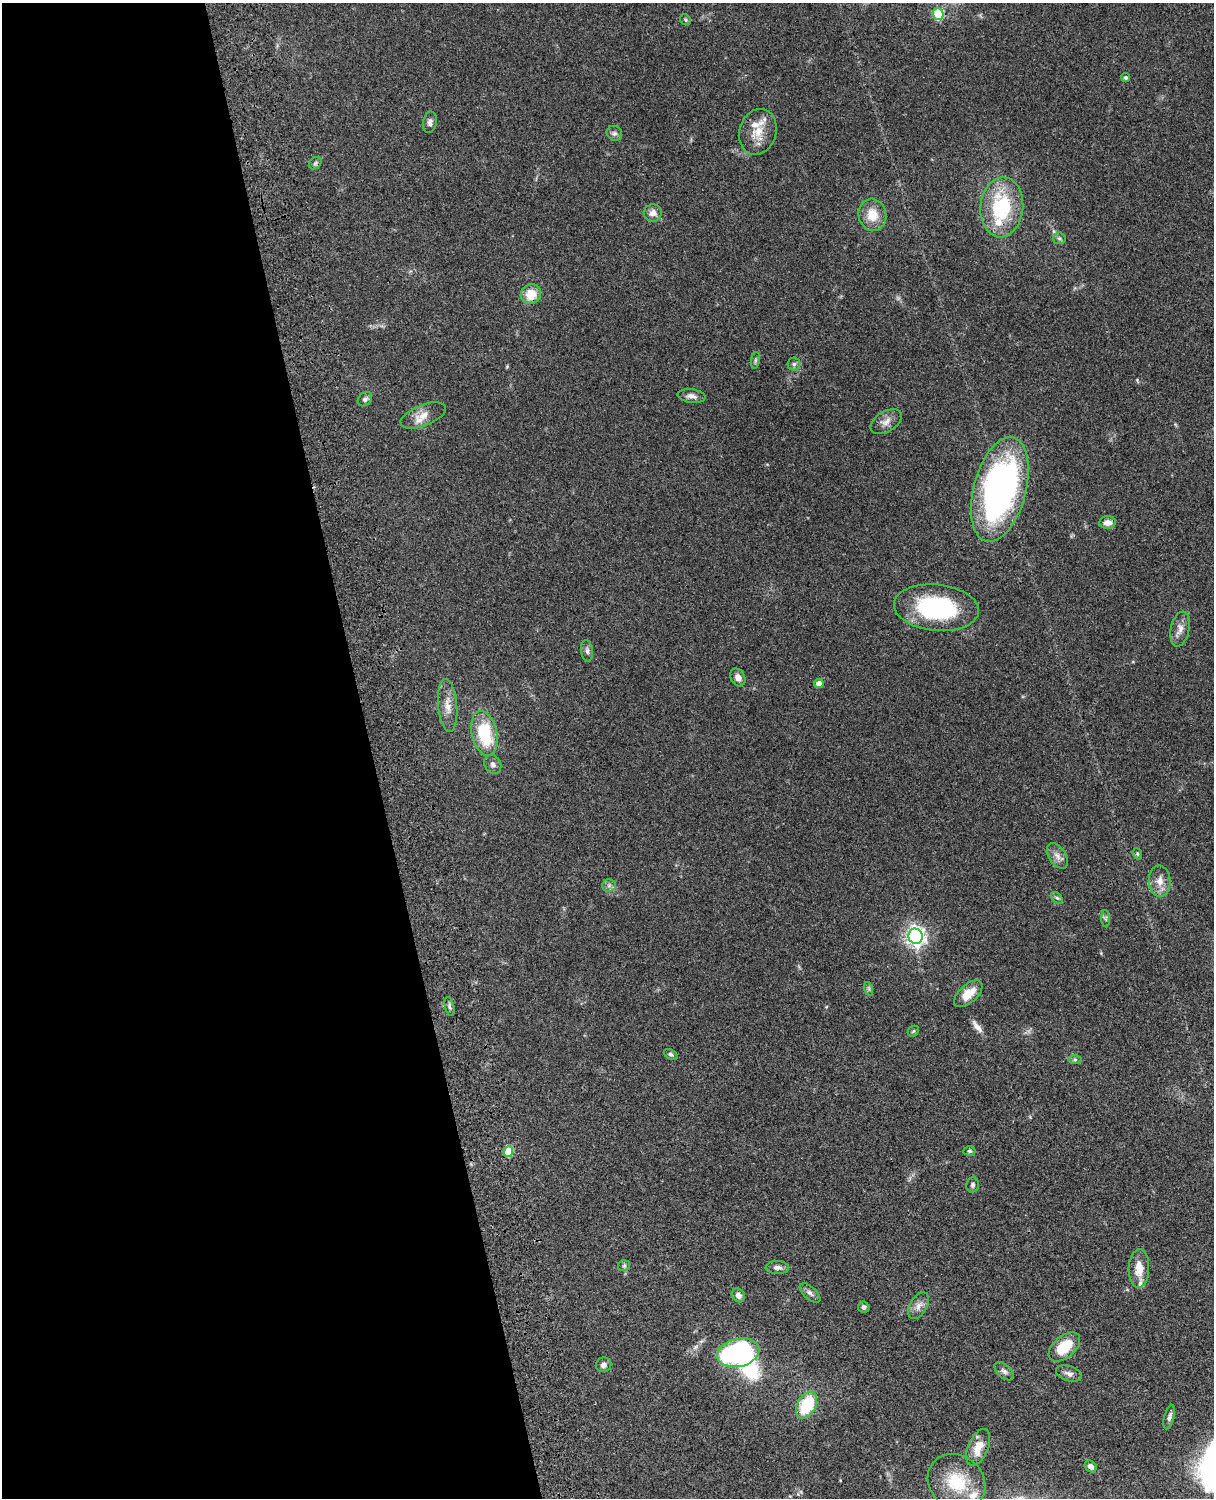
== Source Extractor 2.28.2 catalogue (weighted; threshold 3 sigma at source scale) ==
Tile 5 of 4 x 3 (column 1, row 2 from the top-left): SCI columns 121-1332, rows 1773-3268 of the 5088 x 4927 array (HDU 1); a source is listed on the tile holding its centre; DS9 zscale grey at full resolution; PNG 1216 x 1500 px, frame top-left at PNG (2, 3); each listed source drawn as its Kron ellipse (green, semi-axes under 4 px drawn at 4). Shown black and unused: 31% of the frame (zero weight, under 3 of 4 exposures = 6% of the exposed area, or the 3 px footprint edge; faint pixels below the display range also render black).
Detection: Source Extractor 2.28.2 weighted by HDU 2 'WHT'; one run over the whole footprint, this tile lists its part. Background 0.0986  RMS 0.0064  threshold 0.0286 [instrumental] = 3 sigma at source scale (4.5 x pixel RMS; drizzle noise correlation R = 1.50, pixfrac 1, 0.05/0.05 arcsec/px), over >= 5 px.
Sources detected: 67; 1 inside a brighter object's white glare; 1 long thin detection or spike segment (spike, bleed or trail) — neither listed nor drawn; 4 inside a brighter listed object's ellipse — not listed separately; the other 61 listed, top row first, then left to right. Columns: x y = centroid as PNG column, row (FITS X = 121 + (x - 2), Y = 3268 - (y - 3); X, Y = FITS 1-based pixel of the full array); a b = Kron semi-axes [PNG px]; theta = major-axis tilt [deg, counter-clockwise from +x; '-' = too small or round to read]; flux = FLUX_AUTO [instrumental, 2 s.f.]
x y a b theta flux
938 14 5 5 - 34
685 20 6 5 - 0.96
1126 77 4 4 - 1.2
430 122 11 6 79 2.7
758 132 23 18 73 12
614 133 8 7 - 2
315 163 7 5 46 1.3
1002 207 30 21 84 48
653 213 9 8 - 4.2
872 215 16 14 -75 12
1059 238 6 6 - 1.4
531 294 10 9 - 11
755 360 8 4 82 1.1
794 364 6 6 - 1.4
692 396 14 6 -8 3.2
365 399 8 6 43 1.9
423 416 24 10 22 8
886 422 17 10 31 4.9
1000 490 54 26 75 210
1108 523 8 6 3 4.2
936 608 43 23 -6 73
1180 629 18 9 77 5
587 651 11 6 -84 2
738 677 9 7 -63 3.5
819 683 5 4 - 3.8
448 705 27 9 -85 7.5
484 733 23 12 -77 32
493 764 10 8 -60 2.5
1137 854 6 4 -70 0.86
1057 856 14 8 -56 3.9
1160 881 15 11 -87 6.2
609 885 7 6 - 1.8
1057 898 7 4 -43 1.1
1106 919 8 4 -87 1.1
916 936 8 7 - 310
869 989 7 4 -72 1.1
968 994 17 9 43 9.6
450 1007 10 4 -78 1.6
913 1031 6 4 45 0.82
671 1054 7 4 -31 1.2
1075 1059 6 4 1 1
508 1151 5 5 - 21
969 1151 6 4 -2 0.94
973 1185 7 6 - 1.6
624 1266 6 5 - 1.1
777 1268 11 6 -2 2.6
1139 1268 19 10 88 8.6
810 1293 13 6 -41 2.4
738 1295 7 6 - 3.5
919 1306 15 8 59 4.1
864 1307 6 5 - 1.7
1064 1347 18 10 40 18
738 1353 21 14 13 110
604 1365 8 7 - 2.6
1004 1371 11 6 -41 2.4
1069 1374 13 7 -18 3.2
806 1405 14 9 61 32
1169 1417 12 5 74 2.2
978 1447 19 10 67 9.5
1091 1466 6 5 - 2.9
956 1482 30 26 -38 27